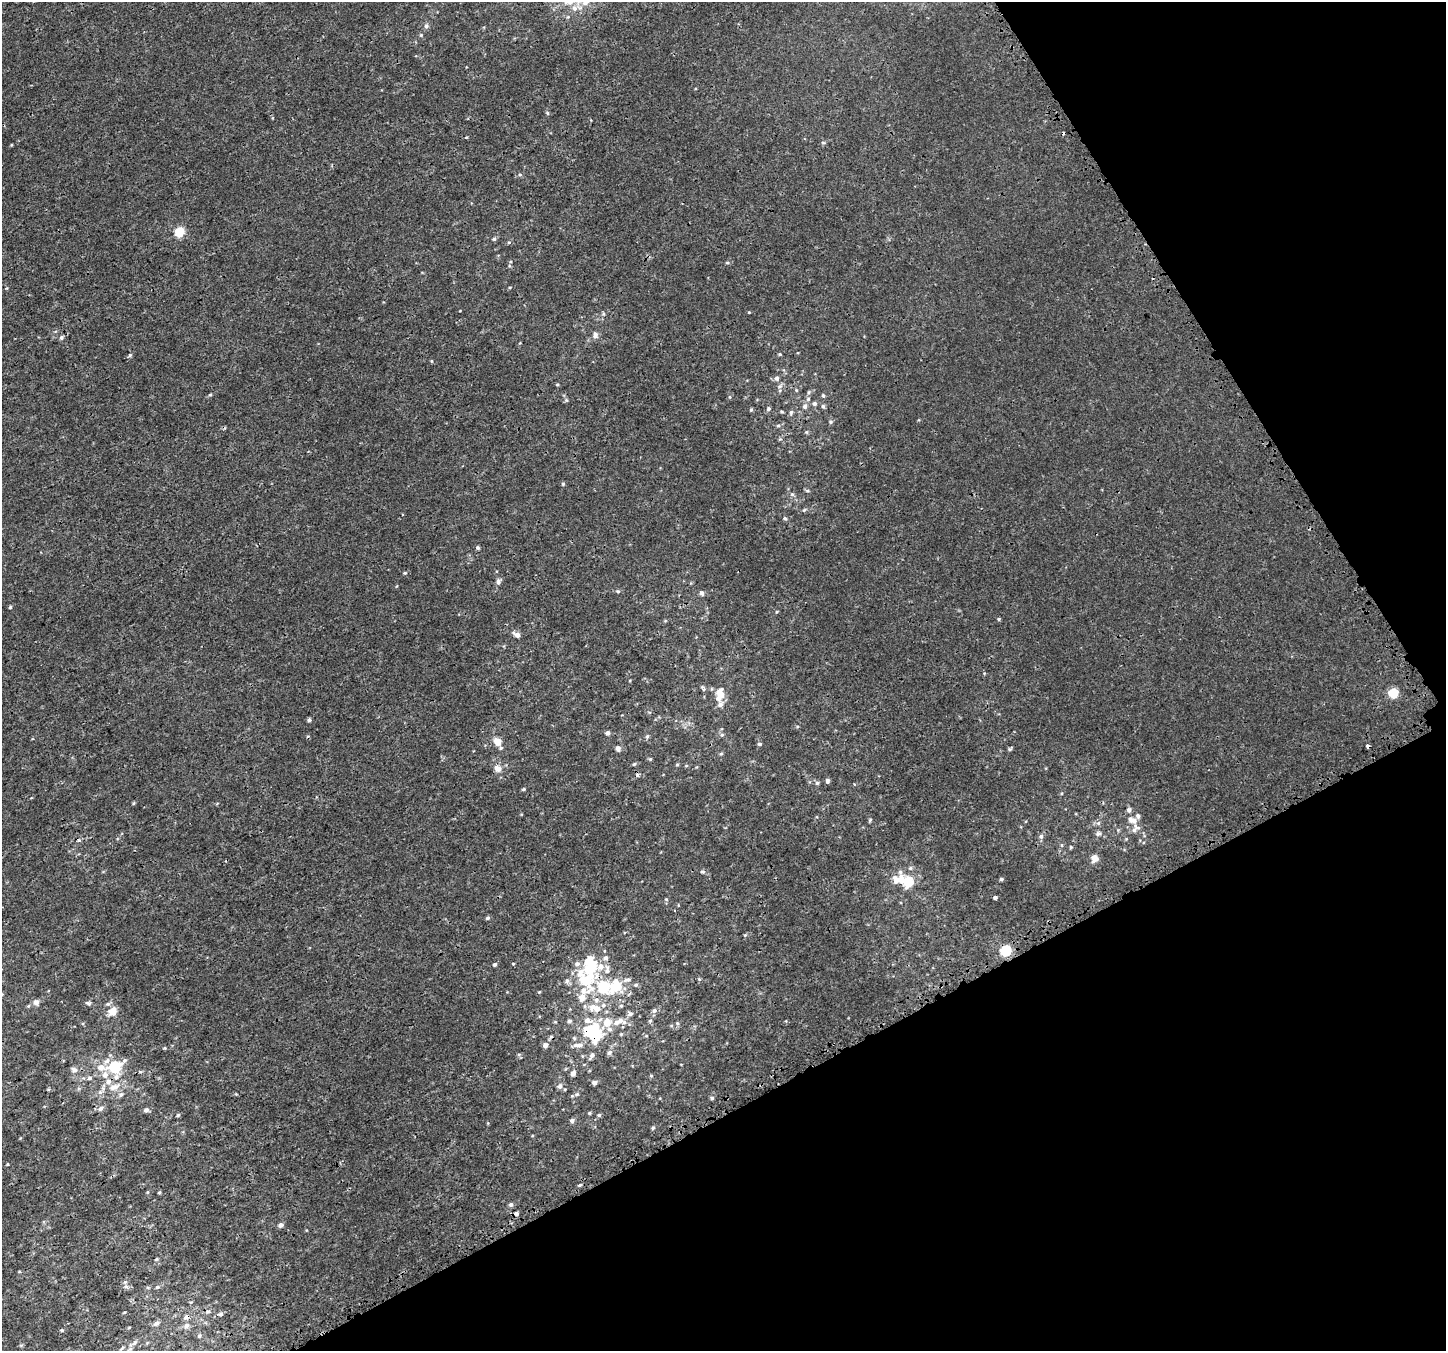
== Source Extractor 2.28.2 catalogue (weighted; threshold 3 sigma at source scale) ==
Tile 12 of 4 x 4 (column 4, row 3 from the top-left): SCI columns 4486-5929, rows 1569-2917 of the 5995 x 5869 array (HDU 1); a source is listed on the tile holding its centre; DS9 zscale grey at full resolution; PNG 1448 x 1353 px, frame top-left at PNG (2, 2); no overlay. Shown black and unused: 27% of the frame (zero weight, under 3 of 4 exposures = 5% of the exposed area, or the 3 px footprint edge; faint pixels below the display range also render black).
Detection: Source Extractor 2.28.2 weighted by HDU 2 'WHT'; one run over the whole footprint, this tile lists its part. Background 4.80e-04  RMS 0.0014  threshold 0.00625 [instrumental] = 3 sigma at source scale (4.5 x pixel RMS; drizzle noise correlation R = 1.50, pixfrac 1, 0.0396/0.0396 arcsec/px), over >= 5 px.
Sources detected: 197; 4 cosmic-ray / hot-pixel residue — not listed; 29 inside a brighter listed object's ellipse — not listed separately; the other 164 listed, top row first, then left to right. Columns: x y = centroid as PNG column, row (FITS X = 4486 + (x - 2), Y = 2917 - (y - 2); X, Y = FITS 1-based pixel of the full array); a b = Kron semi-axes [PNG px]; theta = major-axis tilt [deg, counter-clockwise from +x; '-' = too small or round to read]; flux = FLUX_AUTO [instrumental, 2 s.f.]
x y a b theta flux
585 2 30 25 13 3.8
426 26 7 6 - 0.4
421 35 5 5 - 0.19
823 143 6 4 -2 0.18
520 175 6 4 -1 0.19
179 232 5 5 - 8.3
494 239 6 4 1 0.25
727 263 5 3 - 0.17
749 312 4 3 - 0.11
603 314 5 5 - 0.22
595 335 9 7 -85 0.58
61 337 6 5 - 0.28
780 354 5 4 - 0.15
130 355 5 4 - 0.25
431 361 4 4 - 0.13
777 378 6 6 - 0.45
557 385 5 3 - 0.14
796 390 5 3 - 0.14
809 392 7 4 59 0.24
210 395 5 3 - 0.16
823 395 5 4 - 0.22
730 397 5 3 - 0.15
808 399 6 6 - 0.28
566 400 6 4 -72 0.2
814 403 5 5 - 0.35
805 406 7 6 - 0.51
823 406 5 5 - 0.27
768 409 5 5 - 0.27
751 410 5 4 - 0.18
782 412 4 4 - 0.15
791 413 8 5 82 0.26
830 422 5 5 - 0.23
778 425 5 4 - 0.2
806 432 5 5 - 0.16
780 439 6 4 31 0.16
563 484 5 4 - 0.23
807 491 7 3 -8 0.19
792 494 6 5 - 0.27
804 510 6 4 44 0.19
785 519 5 5 - 0.24
478 548 5 4 - 0.23
405 573 5 4 - 0.16
498 582 9 6 72 0.41
618 591 6 5 - 0.21
702 593 7 5 -72 0.34
10 607 4 4 - 0.17
776 612 4 3 - 0.12
999 619 4 4 - 0.17
665 621 6 3 19 0.14
517 635 10 5 -26 0.67
984 673 4 3 - 0.12
702 687 6 5 - 0.24
720 693 14 10 -72 1.4
1393 693 5 5 - 6.8
309 720 4 4 - 0.28
797 727 5 3 - 0.14
608 733 5 4 - 0.49
722 735 6 5 - 0.25
647 736 6 5 - 0.28
498 742 7 6 - 1.8
759 744 5 4 - 0.23
1368 746 4 3 - 0.45
618 749 6 5 - 0.55
1010 749 5 4 - 0.22
721 754 5 5 - 0.18
650 759 5 5 - 0.17
634 764 6 4 44 0.17
677 765 4 4 - 0.17
497 768 10 9 - 0.96
637 775 4 3 - 0.53
827 781 6 4 69 0.32
817 783 6 5 - 0.25
523 789 5 4 - 0.19
134 803 6 3 70 0.14
1129 810 6 5 - 0.46
870 820 5 4 - 0.18
1132 820 14 8 -23 1.1
1098 823 6 5 - 0.31
1134 830 8 6 34 0.44
1098 834 8 6 14 0.41
1041 836 6 5 - 0.39
1126 839 5 3 - 0.13
1061 845 6 4 89 0.16
1071 847 5 4 - 0.14
1094 858 7 6 - 1.4
910 868 6 5 - 0.27
703 872 6 5 - 0.24
1001 879 4 4 - 0.25
908 881 14 9 -37 4.9
995 897 4 3 - 0.31
666 899 5 5 - 0.17
488 918 5 5 - 0.26
745 935 4 4 - 0.14
1005 951 5 5 - 13
495 964 4 4 - 0.28
513 964 4 3 - 0.13
590 968 25 17 34 6.7
699 979 5 4 - 0.18
567 981 7 6 - 0.39
636 985 6 5 - 0.26
603 987 8 7 - 6.5
616 987 18 13 40 4.9
583 990 20 11 -11 2
539 992 4 3 - 0.12
36 1002 8 7 - 0.55
88 1003 8 4 -11 0.3
621 1006 5 5 - 0.21
597 1009 14 11 -29 1.8
113 1011 7 6 - 2.3
654 1011 7 6 - 0.4
630 1014 6 6 - 0.39
569 1021 6 5 - 0.36
650 1021 6 5 - 0.26
607 1022 12 11 - 1.8
624 1022 8 7 - 0.56
677 1023 6 5 - 0.24
591 1032 17 12 -33 8.7
646 1036 5 3 - 0.16
545 1045 6 5 - 0.59
578 1045 17 7 3 1
165 1048 5 3 - 0.14
609 1053 7 6 - 0.4
519 1054 6 4 18 0.18
592 1055 10 6 56 0.51
114 1066 15 11 17 4
74 1070 9 7 -25 0.57
573 1073 5 5 - 0.69
651 1076 5 4 - 0.17
89 1078 7 6 - 0.38
594 1083 5 5 - 0.54
560 1086 7 7 - 0.6
114 1087 19 10 17 1.8
236 1094 4 4 - 0.12
577 1094 6 5 - 0.25
712 1098 5 5 - 0.22
101 1108 9 6 48 0.48
146 1110 5 5 - 0.47
590 1113 5 4 - 0.21
178 1115 5 4 - 0.18
599 1115 5 5 - 0.23
572 1120 5 4 - 0.49
653 1128 5 4 - 0.24
7 1164 4 3 - 0.12
580 1185 5 4 - 0.23
159 1192 4 3 - 0.19
511 1204 6 6 - 0.31
516 1214 6 5 - 0.4
281 1225 5 5 - 0.58
156 1259 5 4 - 0.17
19 1272 5 3 - 0.13
125 1282 7 5 45 0.35
157 1287 6 5 - 0.28
191 1302 5 3 - 0.14
208 1312 6 4 25 0.26
124 1313 5 3 - 0.12
220 1314 7 5 17 0.4
186 1317 9 7 49 0.6
156 1323 8 6 33 0.55
186 1326 10 7 56 0.64
129 1327 5 3 - 0.12
62 1330 5 4 - 0.16
199 1336 6 5 - 0.31
134 1343 17 6 30 0.9
21 1345 6 4 1 0.17
Overlapping masked pixels (flux is a lower limit): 3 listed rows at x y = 1368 746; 591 1032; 186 1317
Isophote crosses this tile's border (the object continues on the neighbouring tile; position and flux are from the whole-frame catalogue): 1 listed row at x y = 585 2